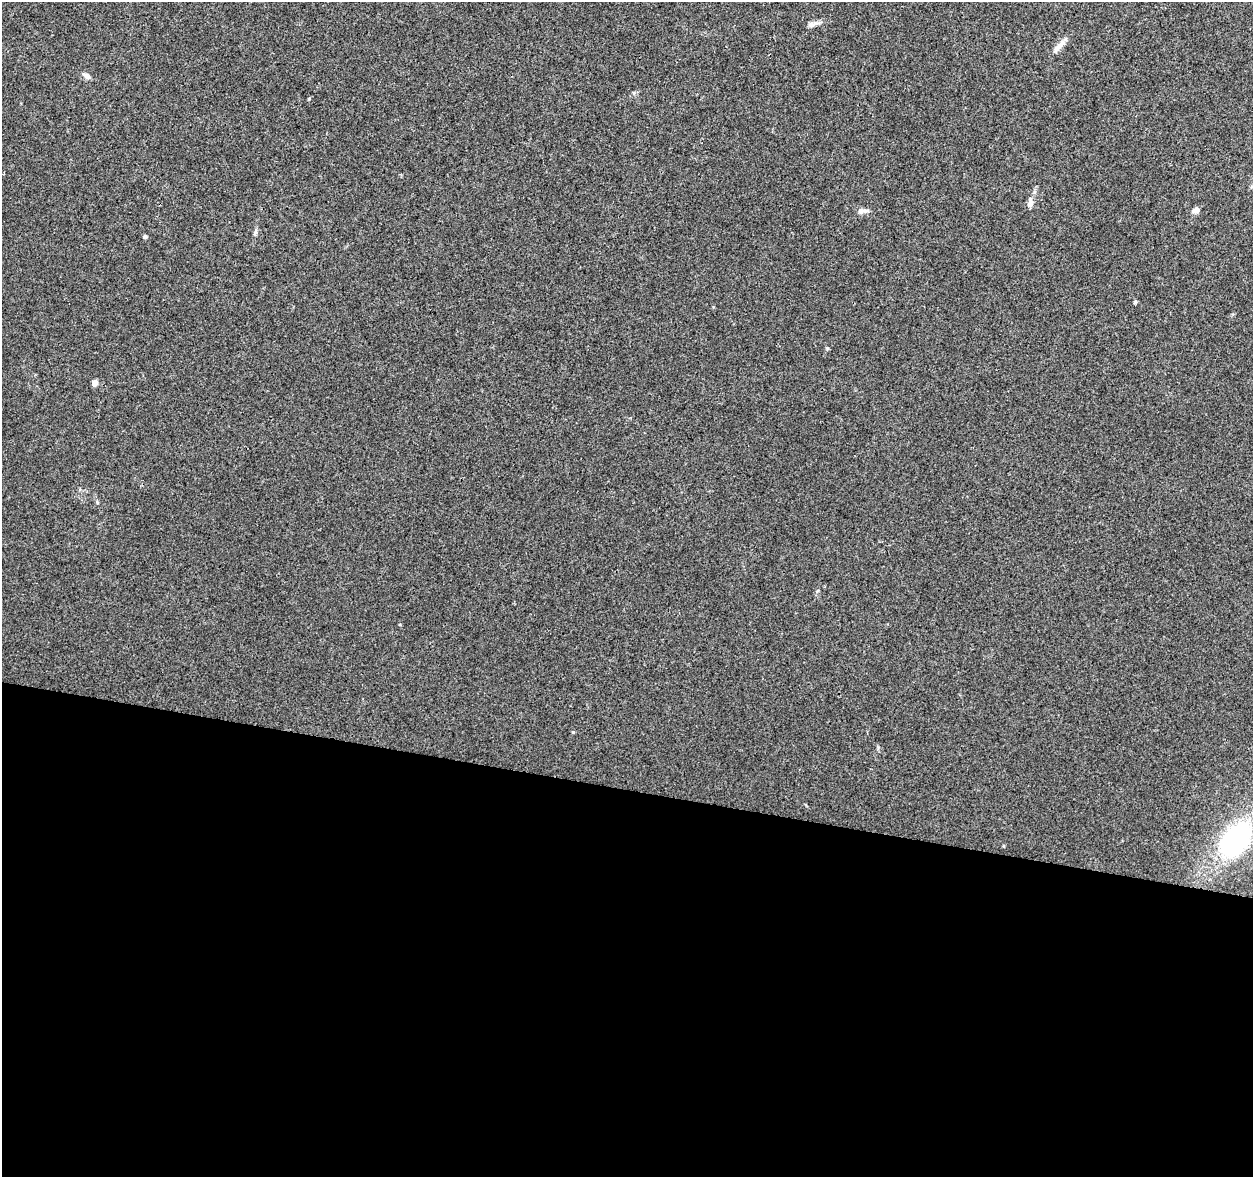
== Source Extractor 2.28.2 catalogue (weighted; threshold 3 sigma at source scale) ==
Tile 14 of 4 x 4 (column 2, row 4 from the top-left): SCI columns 1252-2502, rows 224-1398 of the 5013 x 5207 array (HDU 1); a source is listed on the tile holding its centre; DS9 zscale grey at full resolution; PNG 1255 x 1179 px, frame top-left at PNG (2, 2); no overlay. Shown black and unused: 33% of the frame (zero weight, under 3 of 4 exposures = <1% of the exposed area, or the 3 px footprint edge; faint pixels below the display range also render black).
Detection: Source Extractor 2.28.2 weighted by HDU 2 'WHT'; one run over the whole footprint, this tile lists its part. Background 0.00629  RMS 0.0027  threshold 0.0124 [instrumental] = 3 sigma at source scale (4.5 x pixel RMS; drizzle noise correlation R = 1.50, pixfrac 1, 0.0396/0.0396 arcsec/px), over >= 5 px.
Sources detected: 13; all 13 listed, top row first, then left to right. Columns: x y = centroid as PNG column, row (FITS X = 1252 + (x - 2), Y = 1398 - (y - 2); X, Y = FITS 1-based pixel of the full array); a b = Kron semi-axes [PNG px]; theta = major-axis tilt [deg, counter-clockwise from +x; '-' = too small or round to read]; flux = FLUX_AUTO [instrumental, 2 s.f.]
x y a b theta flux
812 24 15 6 16 1.3
1059 46 24 6 48 2.2
86 76 11 6 -32 1.1
309 99 4 3 - 0.27
1030 203 12 7 78 1.3
1196 210 6 5 - 2
862 211 15 6 4 1.3
255 232 7 4 90 0.52
145 237 4 4 - 0.66
1135 302 4 4 - 0.54
827 348 4 4 - 0.3
95 383 4 4 - 2.5
1236 839 41 27 52 34
Unlisted compact peaks at least as high as the median listed source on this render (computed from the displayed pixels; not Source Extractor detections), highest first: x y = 573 732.